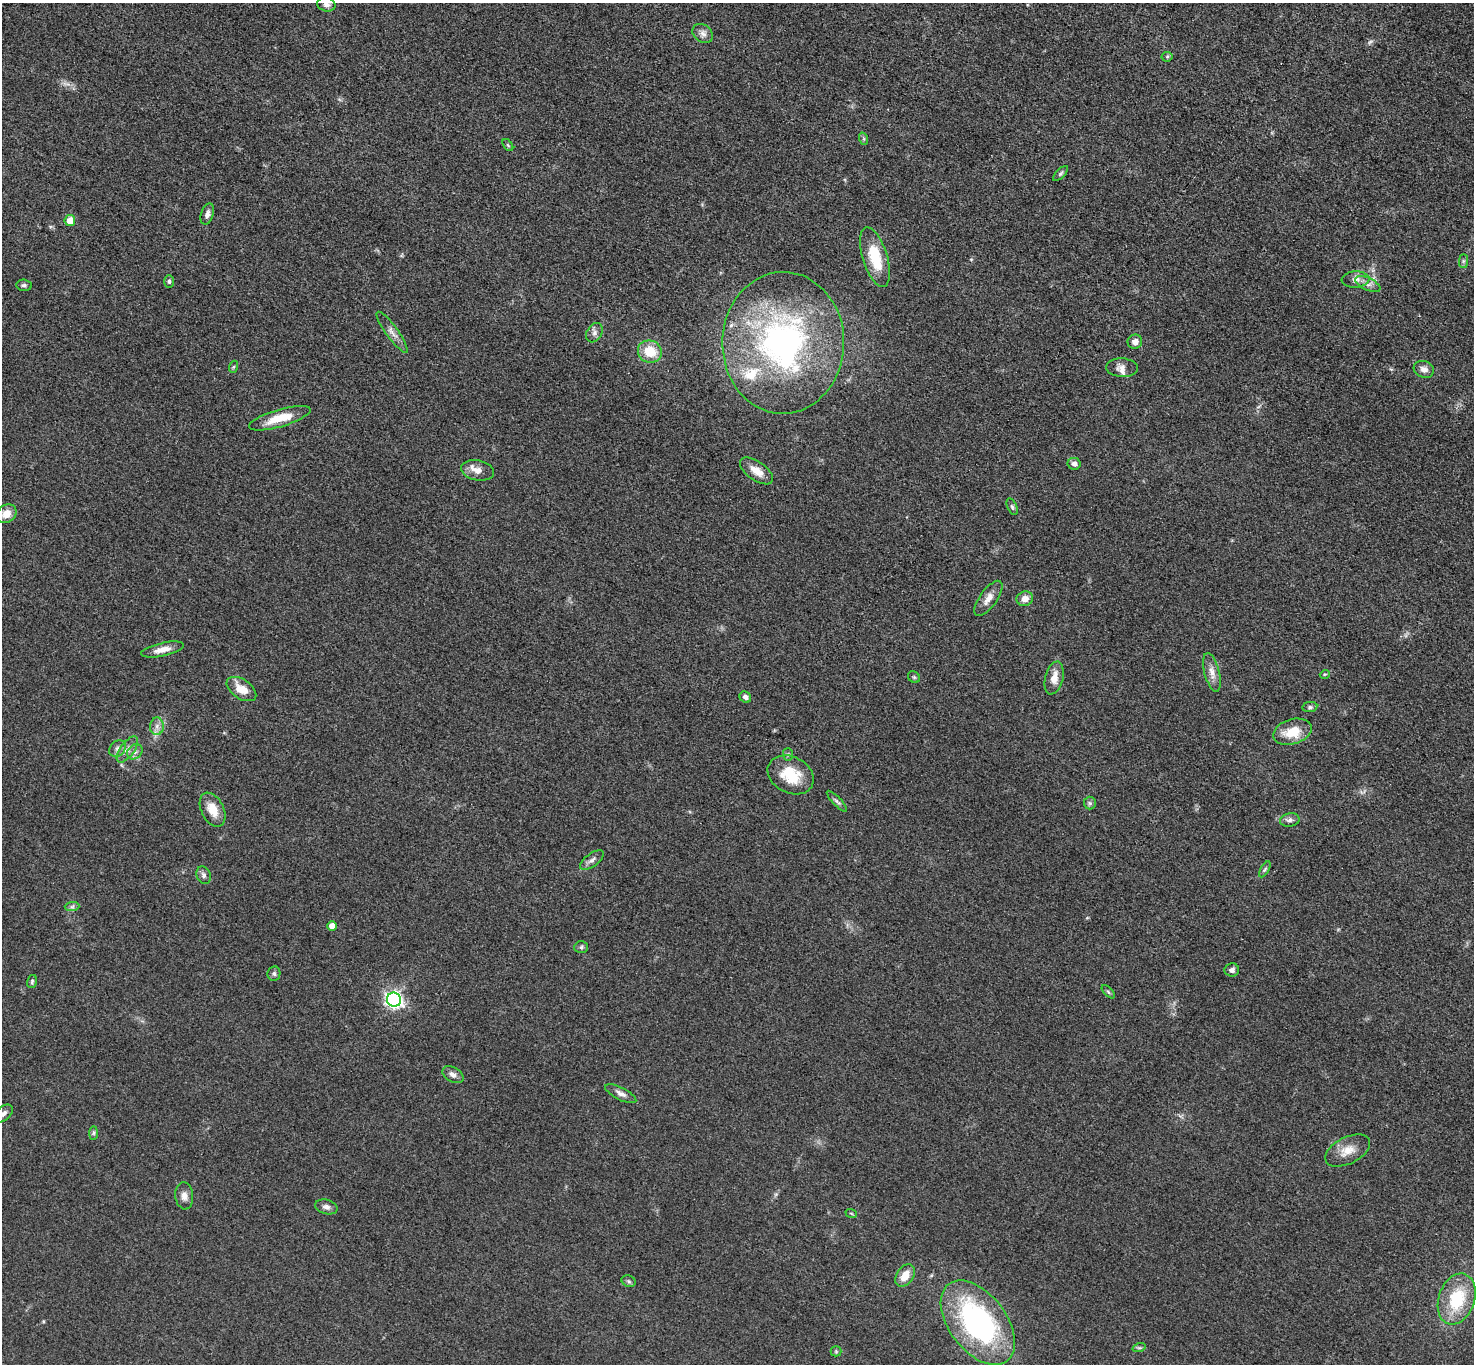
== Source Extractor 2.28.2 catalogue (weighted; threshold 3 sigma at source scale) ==
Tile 10 of 4 x 4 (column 2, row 3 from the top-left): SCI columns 1485-2956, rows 1525-2886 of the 5910 x 5915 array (HDU 1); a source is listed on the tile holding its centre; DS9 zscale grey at full resolution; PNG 1476 x 1366 px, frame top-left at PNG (2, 3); each listed source drawn as its Kron ellipse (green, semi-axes under 4 px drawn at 4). Nothing masked; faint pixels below the display range render black.
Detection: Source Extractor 2.28.2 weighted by HDU 2 'WHT'; one run over the whole footprint, this tile lists its part. Background 0.053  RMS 0.0057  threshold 0.0257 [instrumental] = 3 sigma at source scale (4.5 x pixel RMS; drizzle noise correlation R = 1.50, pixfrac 1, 0.05/0.05 arcsec/px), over >= 5 px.
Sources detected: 78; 1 too faint to see at this stretch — neither listed nor drawn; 3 inside a brighter listed object's ellipse — not listed separately; the other 74 listed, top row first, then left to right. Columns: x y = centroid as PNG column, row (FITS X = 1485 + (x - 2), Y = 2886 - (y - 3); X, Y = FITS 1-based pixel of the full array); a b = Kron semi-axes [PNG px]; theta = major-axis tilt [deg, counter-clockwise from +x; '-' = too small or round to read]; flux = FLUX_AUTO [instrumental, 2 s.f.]
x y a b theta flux
326 4 9 7 -13 2.2
703 33 11 8 -38 3
1167 57 5 5 - 0.77
864 139 6 4 -72 0.85
508 145 7 3 -53 0.74
1060 174 9 4 45 1
207 214 11 6 73 2.3
70 221 5 5 - 7.2
875 257 31 12 -73 21
1463 261 7 4 89 1.1
1356 279 14 8 4 3.7
169 281 6 5 - 1.1
1368 284 13 6 -26 3.1
24 285 7 6 - 1.4
392 332 25 6 -54 3.9
594 333 10 7 59 2.4
1135 342 7 7 - 3.5
783 343 71 61 89 170
650 351 12 11 - 13
233 367 6 4 70 0.8
1122 368 16 9 -4 3.6
1424 369 10 8 -19 3.4
280 418 32 8 16 12
1074 464 6 6 - 2.3
477 470 17 10 -11 5.1
756 471 19 9 -35 6.7
1012 507 9 4 -65 1.2
6 514 11 9 33 6
988 598 21 8 55 5.3
1025 599 8 7 - 4.2
162 650 22 6 12 5.2
1212 672 20 7 -75 4.8
1325 674 5 3 - 0.54
914 677 6 5 - 0.95
1054 678 17 9 76 6.4
241 689 16 9 -34 8.3
745 697 6 5 - 2
1310 707 7 5 9 1.2
157 726 8 7 - 2.7
1292 732 20 12 17 13
117 748 9 7 46 2.3
127 749 15 7 54 3.8
135 752 8 7 - 2.4
788 754 6 5 - 0.99
791 775 24 18 -27 19
837 801 14 4 -46 1.5
1090 803 6 6 - 1.2
213 810 18 11 -63 8.8
1290 820 10 6 10 2
592 860 14 6 36 2.5
1265 869 9 3 60 1
204 875 9 7 -70 2
72 907 7 4 1 1.2
332 926 5 4 - 5.9
581 947 7 6 - 1.3
1232 970 7 6 - 2
274 974 7 6 - 1.4
32 981 7 4 74 1
1108 992 8 3 -45 0.82
394 1000 7 7 - 210
453 1075 11 7 -30 2.7
621 1094 17 6 -27 3
3 1113 11 6 41 2.2
94 1133 7 4 89 1
1348 1150 24 13 26 8.5
184 1196 13 9 -85 3.7
326 1207 11 7 -15 2.6
851 1213 6 3 -19 0.57
905 1275 12 8 55 7.4
629 1281 7 5 -22 1.1
1457 1299 26 18 71 28
978 1323 48 28 -53 120
1139 1348 7 4 17 0.91
836 1351 5 5 - 0.73
Isophote crosses this tile's border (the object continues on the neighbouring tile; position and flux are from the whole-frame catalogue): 2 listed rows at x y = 326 4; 3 1113